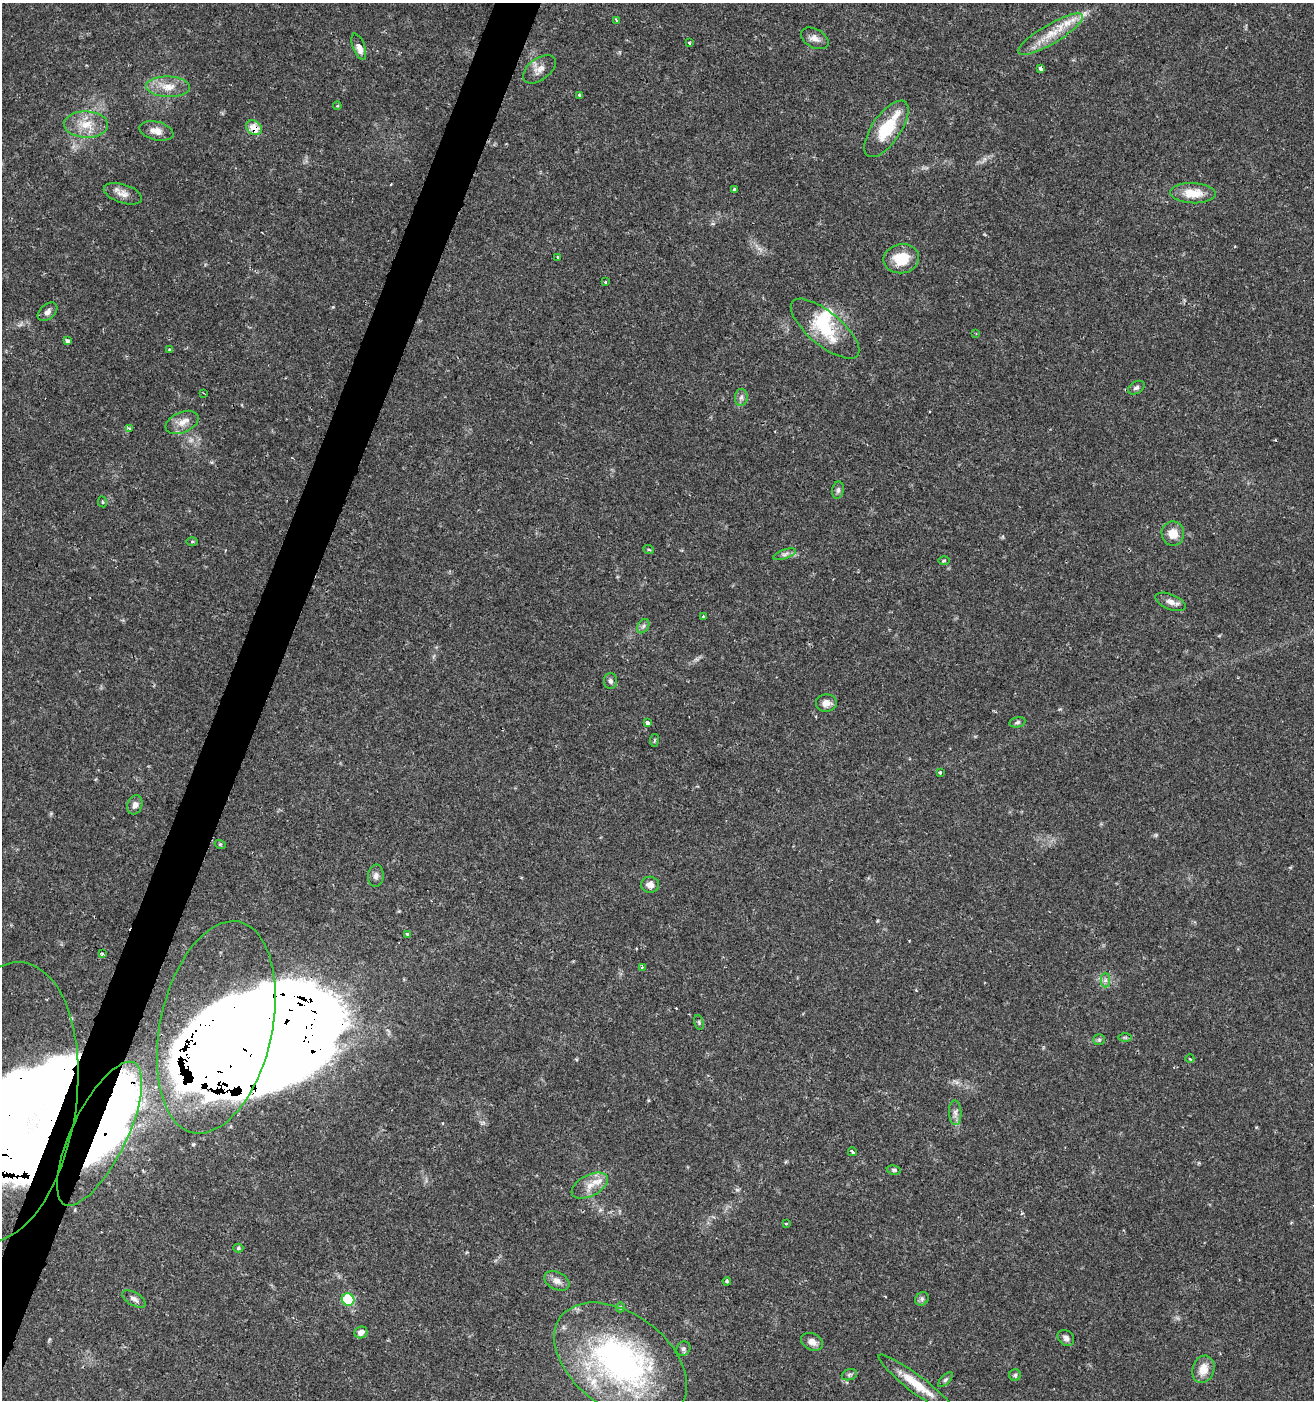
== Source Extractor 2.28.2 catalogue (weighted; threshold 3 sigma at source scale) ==
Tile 7 of 4 x 4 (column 3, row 2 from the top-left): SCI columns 2903-4214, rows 2802-4199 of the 5735 x 5611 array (HDU 1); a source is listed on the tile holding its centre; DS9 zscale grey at full resolution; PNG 1316 x 1402 px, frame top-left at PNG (2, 3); each listed source drawn as its Kron ellipse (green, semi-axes under 4 px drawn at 4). Shown black and unused: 3% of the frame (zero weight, under 2 of 3 exposures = <1% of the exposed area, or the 3 px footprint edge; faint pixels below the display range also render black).
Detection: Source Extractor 2.28.2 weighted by HDU 2 'WHT'; one run over the whole footprint, this tile lists its part. Background 0.0352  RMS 0.0032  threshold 0.0142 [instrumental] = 3 sigma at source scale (4.5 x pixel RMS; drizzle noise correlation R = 1.50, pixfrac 1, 0.0396/0.0396 arcsec/px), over >= 5 px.
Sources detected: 98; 1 too faint to see at this stretch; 5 inside a brighter object's white glare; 3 cosmic-ray / hot-pixel residue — neither listed nor drawn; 6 inside a brighter listed object's ellipse — not listed separately; the other 83 listed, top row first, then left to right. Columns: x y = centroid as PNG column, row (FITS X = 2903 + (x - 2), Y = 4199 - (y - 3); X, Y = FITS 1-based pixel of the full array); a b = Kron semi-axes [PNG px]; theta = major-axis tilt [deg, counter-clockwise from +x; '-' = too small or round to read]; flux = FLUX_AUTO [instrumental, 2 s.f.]
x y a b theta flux
617 20 4 3 - 0.54
1050 34 37 9 31 7.8
815 38 15 9 -29 2.1
689 43 3 3 - 0.45
359 47 14 6 -69 2.8
1040 68 4 3 - 1.9
539 69 19 10 36 2.8
168 87 22 10 -2 4.7
580 95 4 3 - 0.62
337 106 4 3 - 0.36
86 125 22 13 -3 6.1
254 128 8 7 - 5
886 129 33 14 55 12
156 131 17 9 -14 2.6
735 189 3 3 - 1.4
1193 193 23 10 -2 6.5
123 194 20 9 -18 2.6
558 257 3 3 - 0.42
901 259 18 14 10 8.2
605 282 3 3 - 0.75
47 312 11 7 43 1.4
825 329 42 16 -40 12
976 334 3 3 - 0.25
67 341 4 3 - 1.2
169 350 3 3 - 0.5
1136 388 9 6 31 0.8
203 393 2 2 - 0.23
741 397 8 6 88 1.1
182 422 17 10 23 3.1
129 428 4 4 - 0.59
838 490 9 5 81 0.81
102 502 5 3 - 0.34
1173 534 12 11 - 4
192 542 6 4 1 0.35
649 550 5 3 - 0.32
785 554 12 4 20 1.1
944 560 6 4 1 0.37
1170 602 16 7 -22 1.9
703 616 3 3 - 0.33
643 626 7 5 60 0.79
610 681 8 6 90 0.9
826 703 10 8 3 2.2
1017 722 8 5 12 0.66
648 723 4 3 - 2.4
654 740 6 3 81 0.38
940 772 3 3 - 1.1
135 805 9 7 70 1.5
220 844 5 3 - 0.34
376 876 11 8 85 1.4
650 885 9 8 - 2
408 934 4 3 - 1.7
102 954 3 3 - 0.95
642 967 4 4 - 0.39
1105 980 7 4 90 0.89
699 1022 7 4 -76 0.52
216 1027 108 56 78 810
1125 1037 7 4 -1 0.44
1099 1040 6 5 - 0.52
1190 1059 4 3 - 0.26
3 1102 141 73 81 790
955 1113 12 6 -87 1.4
99 1134 79 27 64 210
852 1152 4 3 - 1.8
894 1170 7 4 -9 0.6
590 1186 20 10 27 3.9
786 1223 3 2 - 0.37
238 1248 5 4 - 0.46
557 1281 13 8 -27 2
727 1281 4 3 - 0.38
134 1299 13 6 -31 1.4
348 1299 6 6 - 17
922 1299 7 6 - 0.78
620 1307 5 4 - 0.41
361 1332 6 6 - 2
1066 1338 9 7 -42 1.2
812 1342 11 8 -26 2.1
683 1349 7 6 - 0.85
621 1361 75 47 -36 87
1203 1369 14 11 71 4.2
849 1375 8 5 19 0.73
1015 1375 6 5 - 0.57
945 1380 9 4 44 0.67
917 1384 48 8 -37 7.8
Overlapping masked pixels (flux is a lower limit): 4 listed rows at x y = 254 128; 216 1027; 3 1102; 99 1134
Isophote crosses this tile's border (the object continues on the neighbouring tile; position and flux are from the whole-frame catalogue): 1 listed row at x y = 3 1102